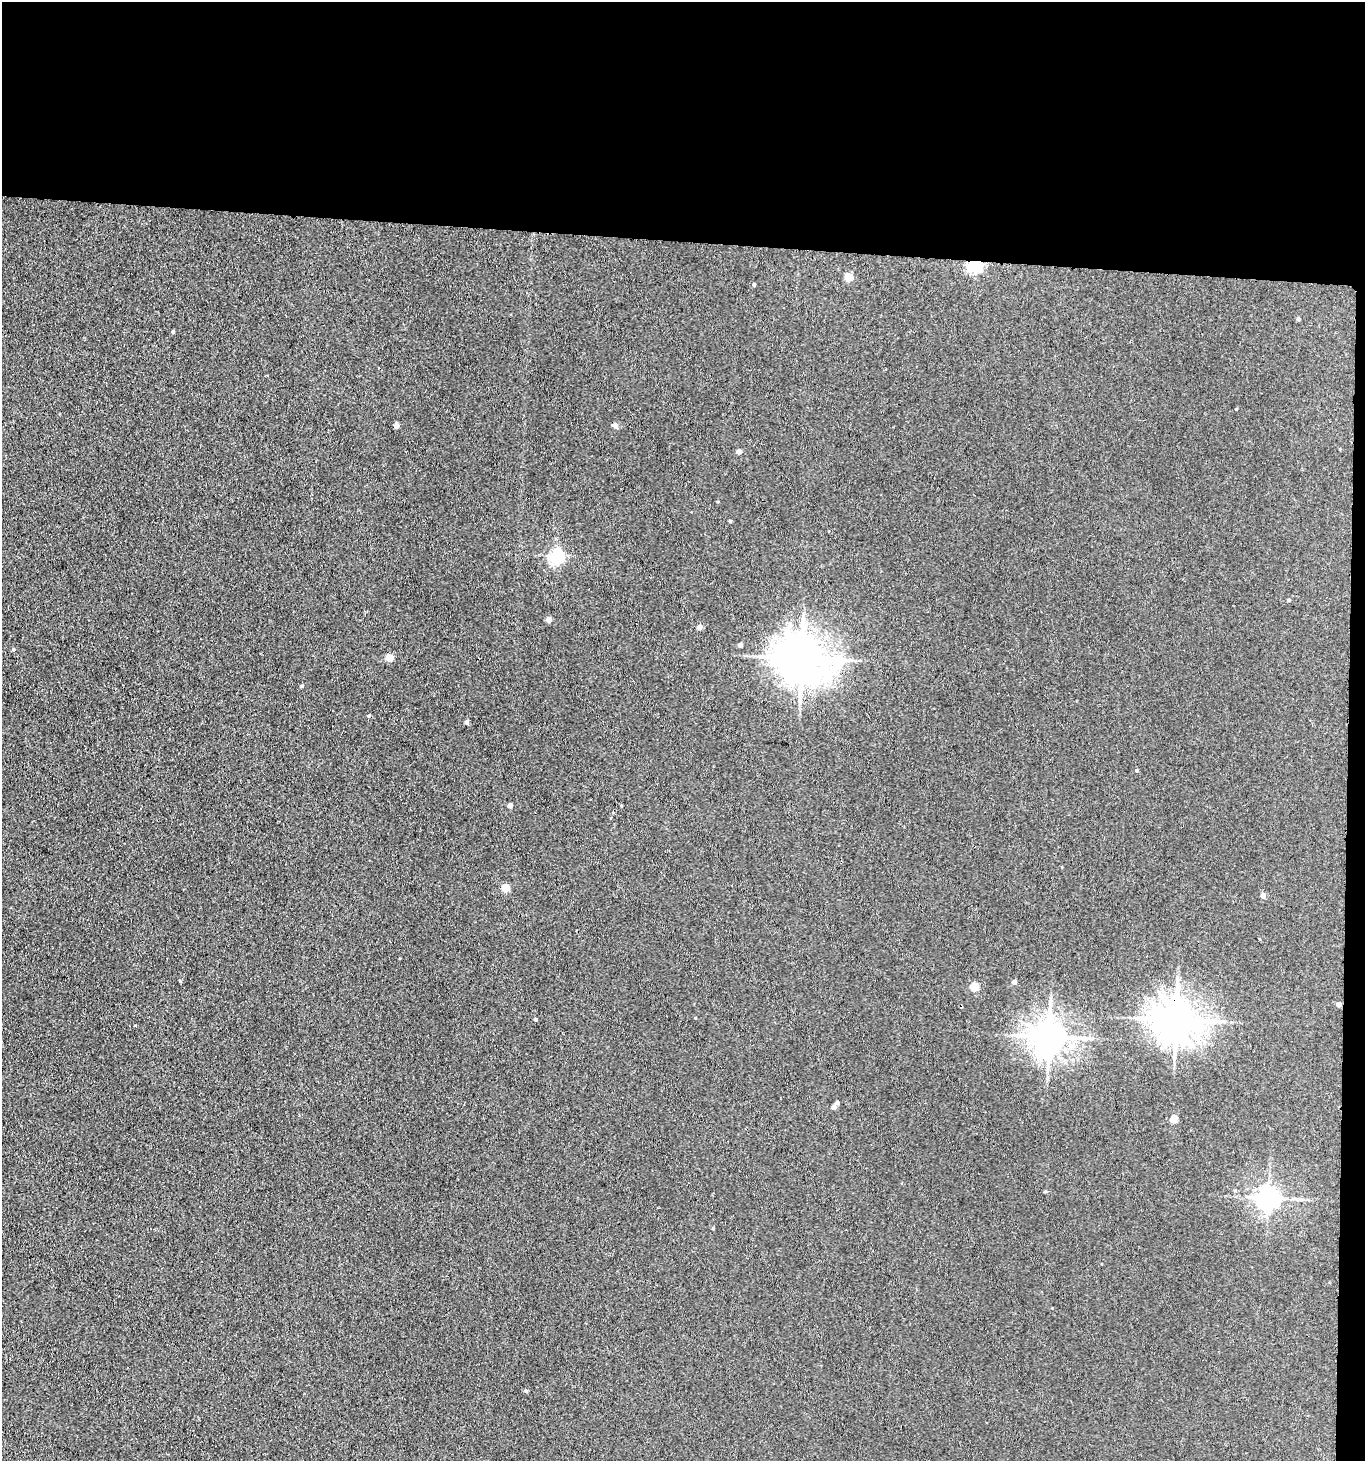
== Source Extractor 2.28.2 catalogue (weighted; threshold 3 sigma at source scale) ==
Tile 3 of 3 x 3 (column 3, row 1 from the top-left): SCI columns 2944-4306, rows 2924-4382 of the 4467 x 4386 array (HDU 1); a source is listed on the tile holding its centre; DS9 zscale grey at full resolution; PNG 1367 x 1463 px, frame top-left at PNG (2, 2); no overlay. Shown black and unused: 18% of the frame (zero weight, under 3 of 4 exposures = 5% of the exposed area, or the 3 px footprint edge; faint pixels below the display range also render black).
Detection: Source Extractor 2.28.2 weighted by HDU 2 'WHT'; one run over the whole footprint, this tile lists its part. Background 0.0425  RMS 0.0065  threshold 0.0291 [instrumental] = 3 sigma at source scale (4.5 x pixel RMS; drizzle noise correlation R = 1.50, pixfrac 1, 0.05/0.05 arcsec/px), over >= 5 px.
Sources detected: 37; all 37 listed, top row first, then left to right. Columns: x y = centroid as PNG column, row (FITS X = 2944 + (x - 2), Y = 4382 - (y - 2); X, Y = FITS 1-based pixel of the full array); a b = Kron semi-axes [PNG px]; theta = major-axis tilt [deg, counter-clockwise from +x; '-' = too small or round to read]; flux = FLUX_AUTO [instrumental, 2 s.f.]
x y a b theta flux
975 265 5 5 - 120
849 277 5 5 - 15
754 285 4 3 - 0.9
1298 319 4 3 - 1.6
173 332 4 4 - 0.79
1236 409 3 3 - 0.48
615 425 5 4 - 4
396 426 4 4 - 5.7
739 451 4 4 - 4.1
730 521 3 3 - 0.75
557 556 6 6 - 140
1289 600 4 3 - 0.73
549 620 4 4 - 5.4
699 627 4 4 - 4.3
740 645 4 4 - 3.4
14 650 4 4 - 0.86
389 658 4 4 - 14
802 658 15 12 -9 2500
302 686 4 4 - 1.2
369 716 4 3 - 0.81
467 722 4 4 - 1.8
1137 770 4 4 - 0.82
510 805 4 4 - 2.5
505 888 5 4 - 18
1263 896 4 4 - 4.7
1014 982 4 4 - 2.6
974 987 5 5 - 22
1339 1004 4 4 - 3.9
535 1019 3 3 - 1.2
1176 1020 12 10 1 2000
1049 1037 10 9 - 1300
837 1103 4 3 - 1.6
834 1107 4 4 - 3.5
1174 1119 4 4 - 14
1045 1191 5 3 - 0.62
1268 1198 7 7 - 520
526 1391 5 4 - 1.1
Overlapping masked pixels (flux is a lower limit): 4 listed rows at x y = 975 265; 802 658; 1339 1004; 1176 1020
Unlisted compact peaks at least as high as the median listed source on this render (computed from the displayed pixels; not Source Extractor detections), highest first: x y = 180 981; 695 1018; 713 1228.